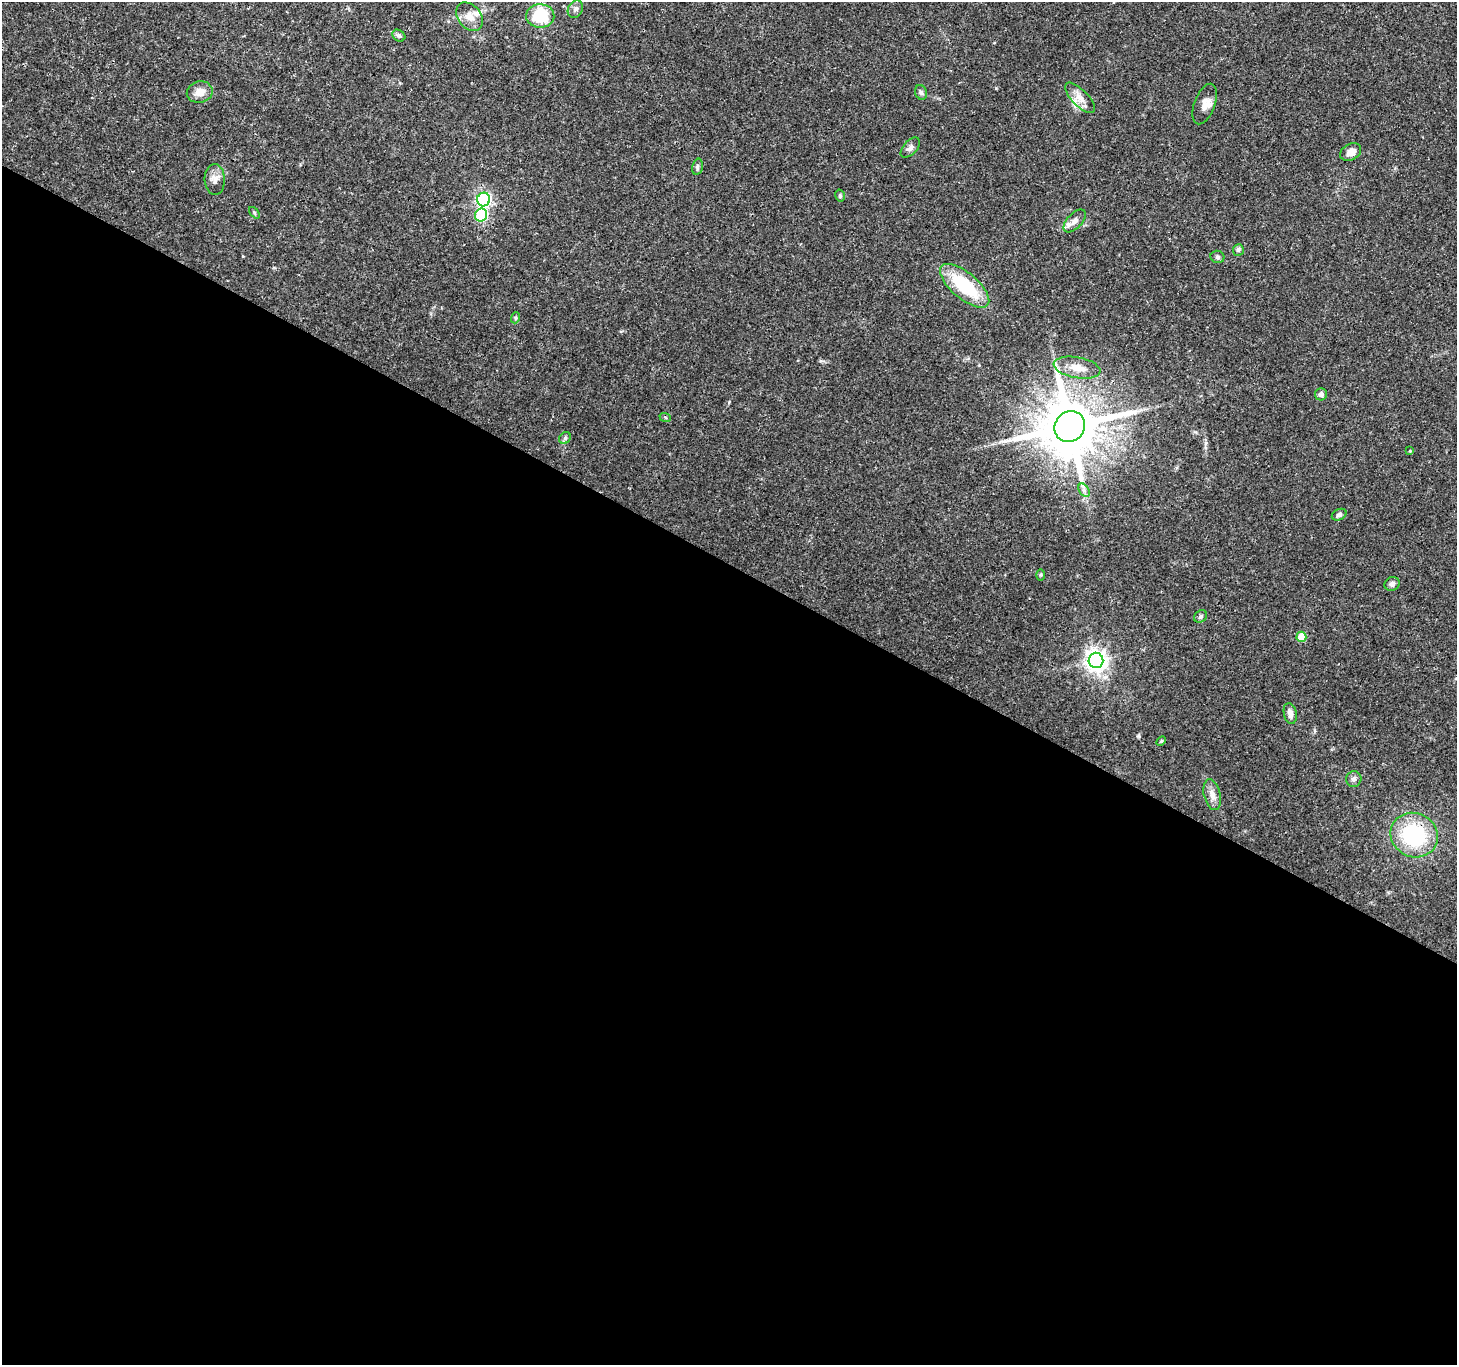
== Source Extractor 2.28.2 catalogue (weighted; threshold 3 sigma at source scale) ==
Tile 14 of 4 x 4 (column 2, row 4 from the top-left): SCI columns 1461-2915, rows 199-1561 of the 5834 x 5916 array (HDU 1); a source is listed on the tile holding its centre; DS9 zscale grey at full resolution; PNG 1459 x 1367 px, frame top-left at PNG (2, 2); each listed source drawn as its Kron ellipse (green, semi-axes under 4 px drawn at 4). Shown black and unused: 59% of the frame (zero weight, under 3 of 4 exposures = <1% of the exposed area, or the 3 px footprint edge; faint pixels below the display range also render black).
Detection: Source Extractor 2.28.2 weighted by HDU 2 'WHT'; one run over the whole footprint, this tile lists its part. Background 0.0345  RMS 0.0022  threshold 0.00979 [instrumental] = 3 sigma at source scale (4.5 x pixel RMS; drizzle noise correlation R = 1.50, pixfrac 1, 0.0396/0.0396 arcsec/px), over >= 5 px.
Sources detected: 41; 1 long thin detection or spike segment (spike, bleed or trail) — neither listed nor drawn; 1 inside a brighter listed object's ellipse — not listed separately; the other 39 listed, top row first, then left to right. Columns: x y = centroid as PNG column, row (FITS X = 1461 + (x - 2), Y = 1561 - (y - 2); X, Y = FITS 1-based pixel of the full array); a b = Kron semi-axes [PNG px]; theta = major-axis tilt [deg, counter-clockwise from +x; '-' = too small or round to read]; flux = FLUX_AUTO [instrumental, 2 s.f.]
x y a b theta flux
575 9 9 7 57 0.8
540 16 14 12 -1 9.7
469 17 16 11 -50 2.3
399 36 7 5 -34 0.52
200 92 13 10 12 2
921 92 7 5 -71 0.54
1080 98 20 8 -45 2.1
1205 104 21 10 70 1.9
910 148 12 6 47 0.88
1351 152 11 8 28 1.5
697 167 8 5 77 0.49
215 179 15 10 -87 1.6
840 196 6 4 -76 0.33
484 199 7 6 - 47
254 213 7 4 -47 0.28
481 215 6 6 - 15
1075 221 14 7 47 1.4
1238 250 6 5 - 0.39
1217 257 7 6 - 0.43
965 286 30 13 -40 13
515 318 5 3 - 0.28
1077 368 24 10 -10 3.1
1321 394 6 6 - 0.97
665 417 6 3 -19 0.21
1070 427 16 14 48 1600
565 438 6 5 - 0.48
1410 451 4 3 - 0.21
1084 490 7 4 -57 0.61
1339 515 8 5 26 0.56
1041 575 6 4 89 0.25
1392 584 8 7 - 0.72
1201 616 7 5 46 0.49
1301 637 5 5 - 5.3
1096 660 7 7 - 150
1290 713 10 6 -78 1.2
1161 741 6 3 45 0.24
1354 779 8 7 - 0.78
1212 795 16 8 -76 1.7
1414 835 24 22 -26 19
Overlapping masked pixels (flux is a lower limit): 2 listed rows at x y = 1070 427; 1414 835